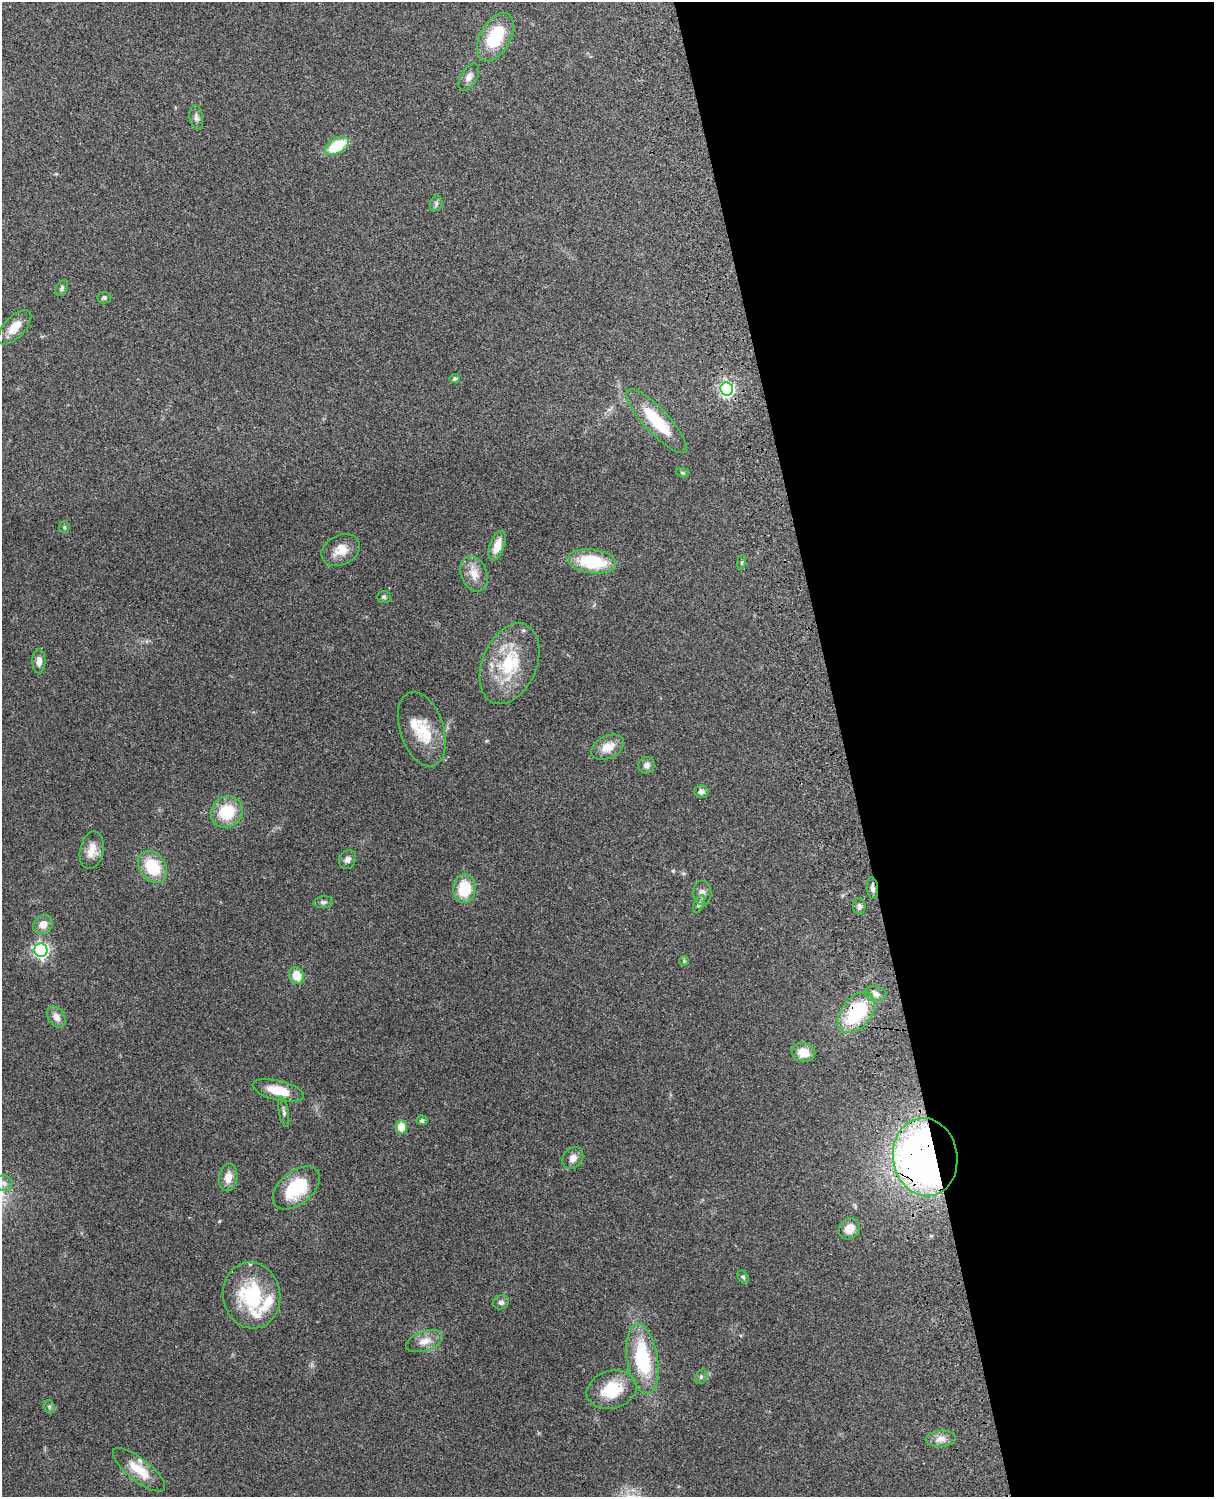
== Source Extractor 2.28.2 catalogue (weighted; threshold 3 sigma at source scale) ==
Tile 8 of 4 x 3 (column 4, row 2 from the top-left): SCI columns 3757-4968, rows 1661-3155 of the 5089 x 4928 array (HDU 1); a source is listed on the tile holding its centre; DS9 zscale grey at full resolution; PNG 1216 x 1499 px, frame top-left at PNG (2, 2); each listed source drawn as its Kron ellipse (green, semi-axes under 4 px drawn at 4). Shown black and unused: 31% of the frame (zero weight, under 3 of 4 exposures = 6% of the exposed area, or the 3 px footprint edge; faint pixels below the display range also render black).
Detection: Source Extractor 2.28.2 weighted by HDU 2 'WHT'; one run over the whole footprint, this tile lists its part. Background 0.261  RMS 0.0088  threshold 0.0397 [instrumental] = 3 sigma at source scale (4.5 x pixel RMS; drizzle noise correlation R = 1.50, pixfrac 1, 0.05/0.05 arcsec/px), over >= 5 px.
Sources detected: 67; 4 inside a brighter listed object's ellipse — not listed separately; the other 63 listed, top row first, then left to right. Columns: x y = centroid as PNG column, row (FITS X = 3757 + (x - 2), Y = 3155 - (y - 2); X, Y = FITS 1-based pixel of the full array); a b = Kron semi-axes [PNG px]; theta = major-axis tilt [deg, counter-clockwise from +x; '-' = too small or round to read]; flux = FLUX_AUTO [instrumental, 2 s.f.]
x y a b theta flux
495 37 26 15 62 40
469 77 15 8 59 5.6
196 117 12 6 -81 3.5
337 146 13 7 30 32
436 203 8 6 71 2.2
62 288 8 5 63 2
104 298 7 5 -3 1.8
14 327 21 10 46 12
455 379 5 4 - 2.4
727 389 7 6 - 190
657 421 42 12 -47 38
682 473 7 4 -19 1.2
64 527 5 5 - 1.3
497 546 15 7 71 12
341 550 20 14 26 14
592 561 24 12 -7 42
741 562 7 4 82 1.3
474 574 18 13 -69 12
384 597 7 6 - 1.7
39 661 12 6 90 6
509 664 42 27 67 54
422 729 38 22 -72 31
608 747 17 11 26 12
646 765 8 8 - 4
701 791 7 6 - 3.4
227 812 16 15 - 33
92 850 19 11 79 11
347 859 10 8 60 4
153 867 17 13 -55 33
872 888 11 5 -85 3.2
464 889 14 11 85 29
702 893 12 9 -85 5.1
323 902 9 6 7 2.4
699 904 9 5 65 2.4
859 906 8 6 -86 2.8
43 925 10 9 - 7.5
41 950 7 6 - 230
684 961 5 5 - 1.1
297 976 9 7 -67 14
876 994 11 7 -8 4
856 1013 23 14 51 60
56 1017 11 8 -55 5.8
803 1052 12 9 -10 12
278 1090 26 10 -14 20
284 1112 15 5 -80 2.7
422 1120 5 5 - 2.3
401 1127 7 6 - 15
925 1157 39 32 -81 520
573 1158 12 9 51 5.5
228 1177 14 9 82 8.8
4 1183 9 7 -12 4.2
296 1188 27 16 40 42
849 1229 11 9 44 11
743 1277 7 4 -59 1.4
252 1295 33 28 -80 66
501 1302 8 7 - 2.9
424 1341 19 9 19 9.8
642 1359 35 15 -81 63
701 1377 7 5 70 1.7
612 1390 25 19 16 31
49 1407 7 5 -70 1.8
941 1439 15 8 4 6.8
139 1470 32 11 -38 20
Overlapping masked pixels (flux is a lower limit): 3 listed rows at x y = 872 888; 856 1013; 925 1157